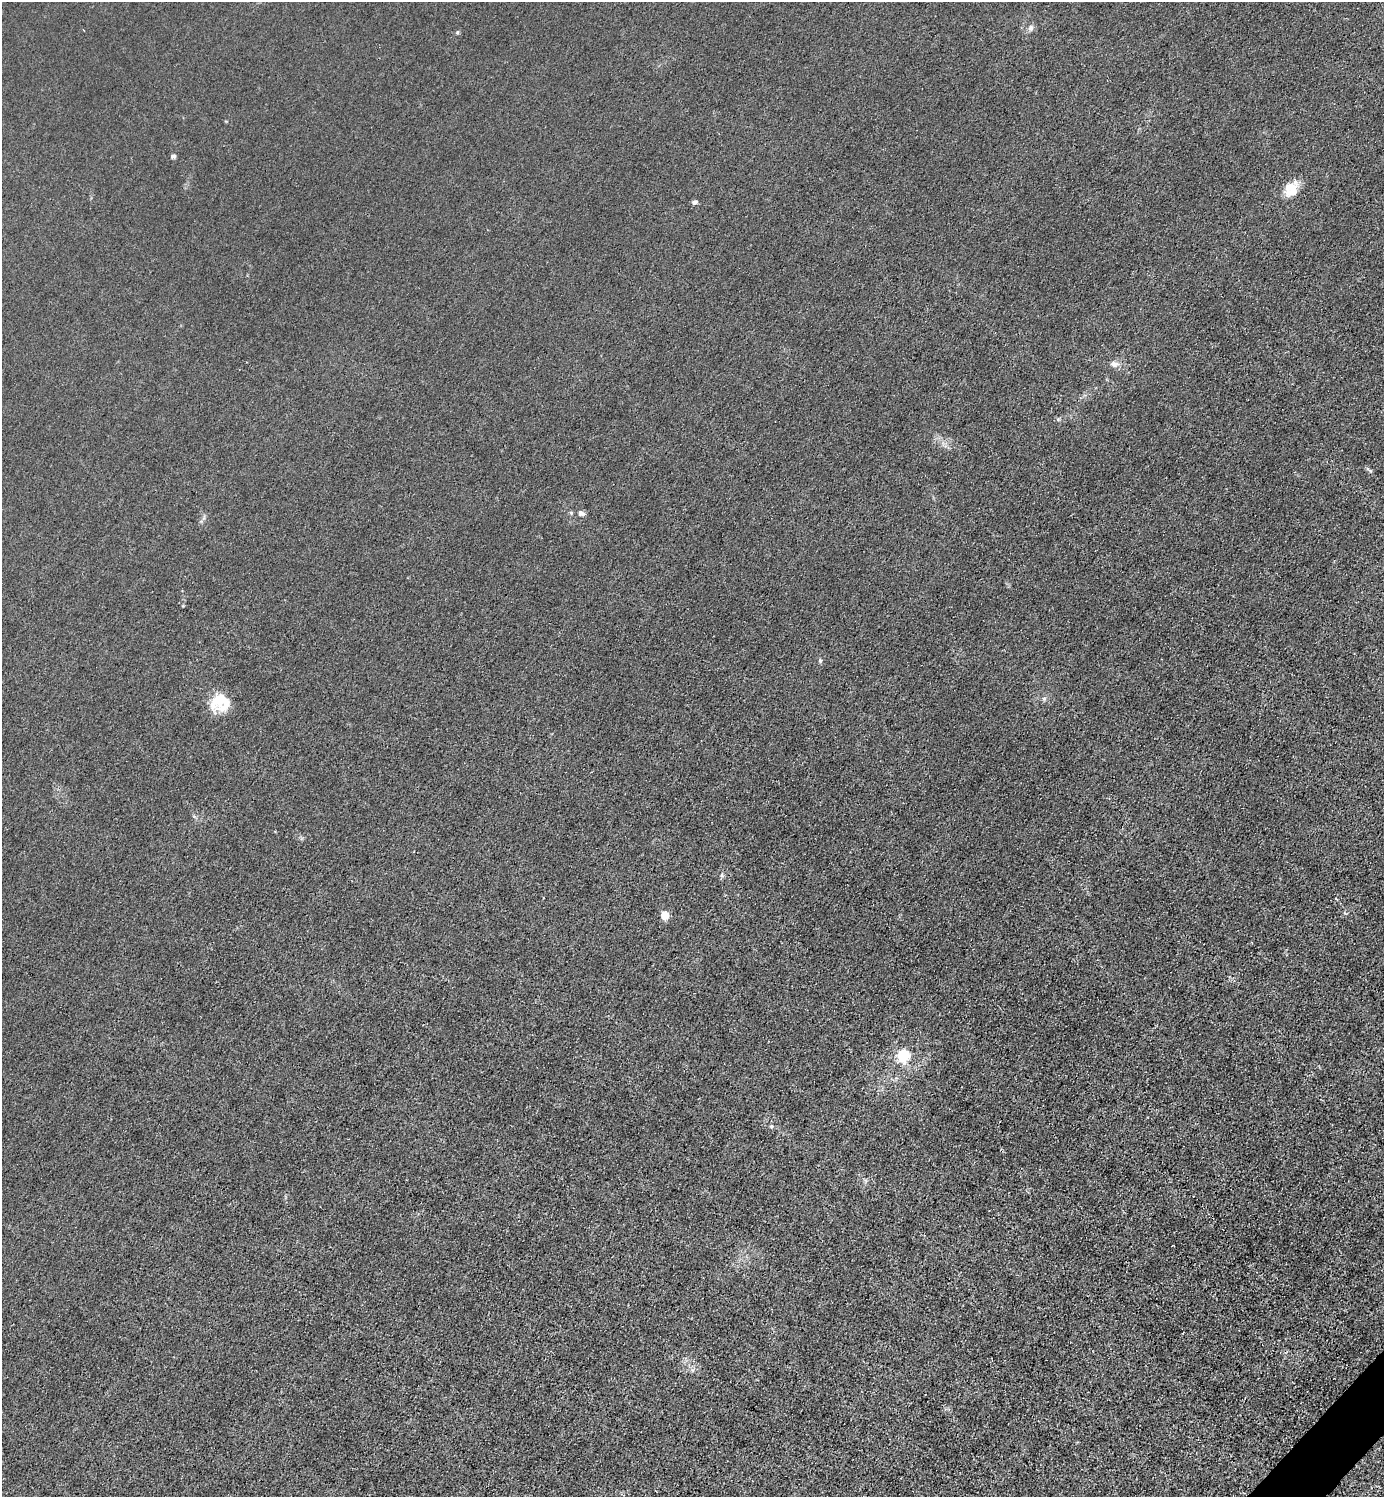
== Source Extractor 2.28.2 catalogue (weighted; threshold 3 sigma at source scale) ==
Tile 6 of 4 x 4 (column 2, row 2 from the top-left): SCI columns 1684-3065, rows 2993-4487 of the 5985 x 5985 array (HDU 1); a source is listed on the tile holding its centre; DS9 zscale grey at full resolution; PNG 1386 x 1499 px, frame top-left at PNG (2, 2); no overlay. Shown black and unused: <1% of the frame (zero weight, under 3 of 4 exposures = <1% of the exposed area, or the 3 px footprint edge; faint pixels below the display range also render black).
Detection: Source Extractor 2.28.2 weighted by HDU 2 'WHT'; one run over the whole footprint, this tile lists its part. Background 0.0216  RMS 0.0063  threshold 0.0283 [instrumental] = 3 sigma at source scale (4.5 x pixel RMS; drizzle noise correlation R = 1.50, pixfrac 1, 0.05/0.05 arcsec/px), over >= 5 px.
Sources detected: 12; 1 inside a brighter listed object's ellipse — not listed separately; the other 11 listed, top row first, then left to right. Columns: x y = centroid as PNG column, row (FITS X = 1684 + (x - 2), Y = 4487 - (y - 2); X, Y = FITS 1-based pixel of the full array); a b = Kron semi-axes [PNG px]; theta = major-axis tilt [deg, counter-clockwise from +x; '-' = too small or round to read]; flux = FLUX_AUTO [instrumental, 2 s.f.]
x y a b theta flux
1031 28 8 7 - 1.9
173 156 5 5 - 1.6
1292 192 21 12 24 7.5
694 202 6 5 - 1.6
1114 364 10 8 0 3
581 513 8 7 - 1.9
820 661 5 5 - 0.84
222 701 25 20 18 17
664 915 5 5 - 15
903 1055 6 6 - 81
771 1126 6 5 - 1